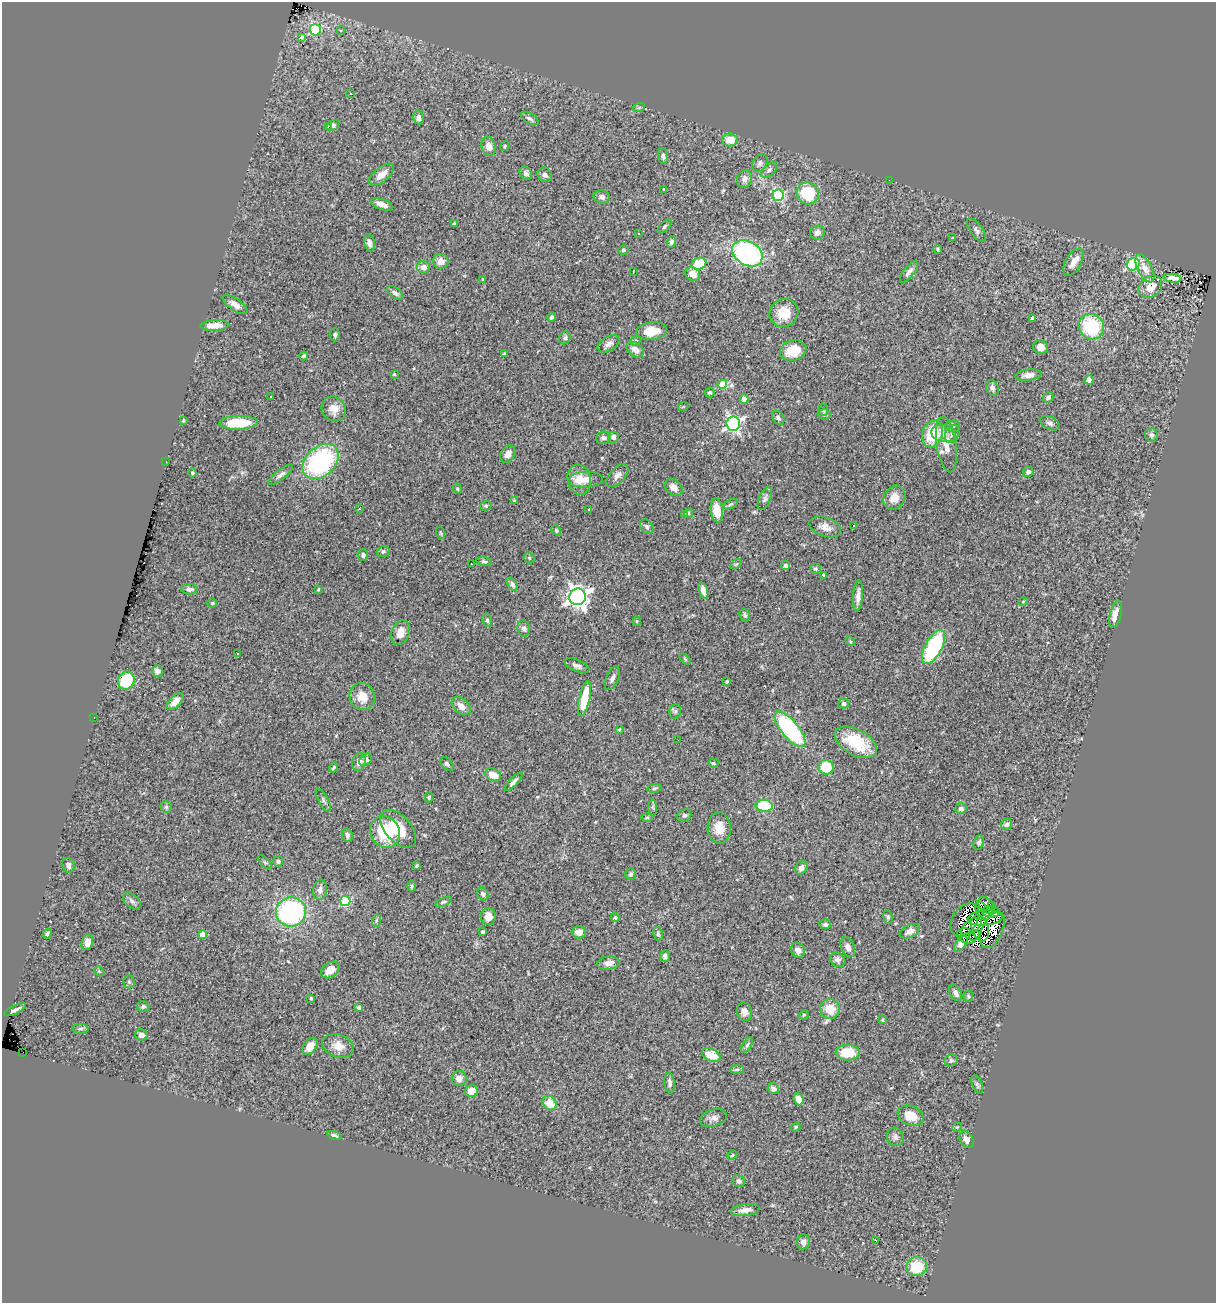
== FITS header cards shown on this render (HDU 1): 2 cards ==
NAXIS1  =                 1214
NAXIS2  =                 1301

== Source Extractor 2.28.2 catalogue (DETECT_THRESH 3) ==
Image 1214 x 1301 px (HDU 1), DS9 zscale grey, 1 PNG px = 1 image px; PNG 1218 x 1305 px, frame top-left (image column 1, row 1301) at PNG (2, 2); each listed source drawn as its Kron ellipse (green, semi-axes under 4 px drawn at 4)
Background 0.785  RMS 0.049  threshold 0.146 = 3 sigma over >= 5 px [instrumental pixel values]
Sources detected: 271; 3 with non-positive FLUX_AUTO (blend fragments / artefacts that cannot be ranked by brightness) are neither listed nor drawn; the other 268 listed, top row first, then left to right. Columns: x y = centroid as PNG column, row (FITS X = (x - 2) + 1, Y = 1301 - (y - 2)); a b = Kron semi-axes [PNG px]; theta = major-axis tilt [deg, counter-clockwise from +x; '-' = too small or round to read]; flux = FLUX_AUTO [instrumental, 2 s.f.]
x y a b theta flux
315 30 5 5 - 230
341 31 4 4 - 4.9
302 38 3 3 - 45
350 93 3 3 - 4.5
639 107 6 3 19 4.1
419 118 7 5 -76 11
529 118 10 5 -30 9.5
333 125 7 5 29 8.2
328 127 3 2 - 5.3
730 140 7 6 - 46
489 146 9 7 -72 29
505 146 5 3 - 3.2
663 156 8 5 -87 7.7
760 163 9 7 59 11
769 170 10 5 46 10
526 173 7 5 -60 13
382 175 15 7 39 33
545 175 8 6 -55 13
744 179 9 7 72 14
889 180 2 2 - 1.4
664 190 3 2 - 2.6
808 193 11 10 - 150
778 195 6 5 - 330
602 197 8 6 -13 13
382 204 11 5 -21 22
454 224 3 3 - 6.1
664 227 9 4 46 5.6
976 230 14 6 -55 11
639 233 3 2 - 3.9
817 233 7 6 - 15
952 238 3 3 - 3
671 242 6 4 72 8.2
369 243 9 5 -78 11
938 249 4 3 - 5.4
623 250 5 4 - 4.7
747 253 16 12 -31 500
441 261 7 7 - 26
1073 262 15 8 60 25
699 264 7 6 - 87
1133 264 7 6 - 370
424 267 6 6 - 24
1145 268 15 7 -62 27
633 272 3 2 - 1.9
909 272 13 5 51 15
693 274 8 6 -30 38
1173 278 9 4 -8 15
483 279 3 2 - 2.3
1150 287 13 10 38 44
395 293 9 5 -38 9.6
235 305 14 6 -34 21
784 313 14 14 - 72
552 317 5 4 - 7.4
1032 318 4 3 - 14
215 325 14 5 3 35
1091 327 13 12 - 190
652 331 15 8 6 55
335 335 6 5 - 6.2
565 338 7 5 57 6.8
636 341 6 4 20 4.4
609 344 12 7 31 15
1041 347 7 7 - 23
635 350 9 6 -34 23
793 351 13 10 15 70
505 354 3 3 - 6.4
304 356 4 4 - 6
394 374 3 3 - 3.5
1029 375 13 5 8 18
1089 380 4 4 - 27
722 384 4 4 - 110
992 388 8 6 -66 11
710 392 5 5 - 5.3
271 397 3 3 - 13
1048 397 5 5 - 7.9
744 399 4 4 - 37
683 407 5 3 - 3.5
334 409 13 11 -52 31
823 410 6 5 - 6.3
824 414 6 5 - 6.1
778 418 7 5 -54 8
183 420 3 3 - 3.6
238 423 19 7 2 98
1050 423 10 6 -24 10
733 424 7 7 - 890
953 426 7 5 3 7.3
944 433 12 8 -12 24
933 434 14 10 72 130
952 434 9 6 62 12
1151 435 7 6 - 8
613 437 6 6 - 15
603 438 7 6 - 11
946 444 28 9 -82 44
508 454 9 6 57 18
166 461 2 2 - 42
320 462 20 14 42 440
1028 472 5 5 - 10
192 473 5 3 - 4.4
281 475 15 5 39 13
617 475 14 7 48 17
579 479 15 11 -78 38
586 479 17 8 3 48
674 487 10 7 -40 23
457 489 5 4 - 3.7
894 498 12 10 56 41
765 499 12 6 66 11
514 501 4 3 - 3.2
731 504 8 4 27 5.1
486 506 6 4 19 5
359 509 3 2 - 2.6
589 509 3 3 - 2.4
717 510 12 6 -83 60
688 513 4 4 - 4
685 514 3 3 - 36
854 525 2 2 - 3.1
647 527 8 6 -56 7.7
825 527 16 9 -19 27
556 530 5 4 - 4.1
441 533 6 3 -71 3.6
383 552 6 5 - 5.9
363 555 5 5 - 9.5
529 558 6 5 - 4.6
484 561 8 4 -11 6.3
471 564 3 2 - 2.8
736 564 6 3 36 3.8
786 566 4 4 - 8.4
815 569 5 5 - 5.6
823 575 4 3 - 5.2
512 584 7 4 -55 9
189 589 8 5 -1 9.9
318 589 3 2 - 3.1
703 591 8 4 -71 24
858 596 16 5 86 20
578 597 8 8 - 2200
1023 602 5 3 - 2.6
212 603 5 4 - 4.2
745 615 7 5 -70 6.8
1115 615 14 6 76 33
487 620 6 4 -80 6.3
637 621 5 4 - 4
524 628 8 6 -78 10
400 633 13 9 69 32
850 641 5 4 - 4.1
934 647 19 8 62 340
238 654 3 3 - 15
685 659 6 4 -45 4.2
577 666 13 5 -23 13
157 671 6 5 - 12
612 678 12 6 67 13
126 681 9 8 - 150
727 682 4 3 - 4.1
362 697 14 12 -70 49
584 699 18 5 77 110
175 702 11 5 44 32
844 704 5 5 - 10
461 706 11 7 -40 23
675 712 7 5 69 7
94 717 3 2 - 95
790 729 22 8 -50 410
619 730 3 3 - 2.9
678 740 2 2 - 3.1
856 742 23 13 -29 130
366 760 7 5 40 12
359 762 9 7 73 16
713 763 5 4 - 4.3
447 764 8 5 -43 8.8
826 767 7 7 - 110
334 768 5 3 - 4.8
493 775 8 6 -27 46
514 782 12 4 47 9.9
654 788 7 3 8 4.4
429 797 5 4 - 4.8
323 800 13 5 -61 9.1
764 806 8 6 -4 110
166 807 6 5 - 6.1
653 807 8 3 -85 4.4
961 808 6 5 - 9.5
684 815 7 6 - 8
647 817 5 3 - 3.6
1007 824 6 5 - 8.9
719 828 16 11 -87 46
398 829 23 13 -48 81
385 832 16 14 -63 150
347 835 7 5 -82 9.3
979 842 7 5 67 7.3
278 861 5 5 - 7.5
265 862 9 3 -45 4.5
68 865 7 6 - 12
417 866 4 3 - 3.8
801 868 7 5 53 15
630 874 6 5 - 8.1
411 886 6 4 -90 4
320 890 10 7 80 16
483 894 7 5 -59 9.4
132 901 10 6 -40 11
345 901 5 5 - 190
444 902 9 4 24 6.1
986 905 9 6 -48 53
992 906 4 3 - 17
982 911 10 6 -59 16
291 912 15 14 - 510
991 912 9 5 -4 8.9
488 917 8 7 - 24
615 917 5 4 - 5.2
888 917 7 4 -81 5.7
985 918 18 7 5 18
965 920 18 12 55 28
376 921 6 4 73 4.3
825 924 6 5 - 7.3
971 926 11 6 35 0.99
980 928 14 8 -75 1.3
992 930 19 10 66 24
910 931 10 6 24 23
482 932 3 3 - 4.8
579 932 7 6 - 20
47 934 5 3 - 6.3
658 934 7 5 -76 6.2
203 935 4 4 - 46
974 935 6 3 42 17
967 936 10 7 -23 27
87 942 8 5 72 19
961 944 9 4 50 11
848 947 10 6 -68 16
798 950 8 7 - 16
665 956 6 5 - 9.7
838 960 8 6 -38 11
608 963 11 6 6 23
330 970 10 7 37 38
99 971 6 4 -45 3.7
129 982 6 5 - 6.2
956 993 9 5 -58 12
968 996 5 4 - 4.8
311 998 3 3 - 3.6
143 1006 6 5 - 7.5
359 1008 4 4 - 6.6
830 1009 10 9 - 55
15 1010 12 3 25 10
745 1012 9 7 -71 14
804 1015 5 4 - 4.1
882 1020 4 3 - 3.9
81 1029 8 5 -3 6.4
141 1035 6 5 - 16
747 1045 9 3 58 5.9
310 1046 9 6 55 31
338 1046 16 11 -18 39
23 1052 2 2 - 62
848 1053 12 8 -2 79
711 1055 10 6 -23 70
951 1060 7 6 - 7
737 1069 7 4 0 5.7
459 1079 7 7 - 22
670 1083 10 5 -83 10
977 1084 10 5 -69 6.9
773 1089 6 5 - 13
472 1091 6 6 - 44
798 1099 6 5 - 29
550 1103 8 6 -50 63
911 1116 13 9 -21 56
713 1118 14 8 18 17
796 1127 5 4 - 3.9
957 1127 5 4 - 2.9
334 1135 7 3 -17 8.3
895 1137 9 8 - 12
967 1140 9 6 -55 22
732 1155 5 4 - 3.8
739 1181 6 5 - 9.2
745 1210 14 6 7 24
876 1241 3 2 - 21
803 1242 7 6 - 19
917 1267 10 9 - 110
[3 non-positive-flux detections neither listed nor drawn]